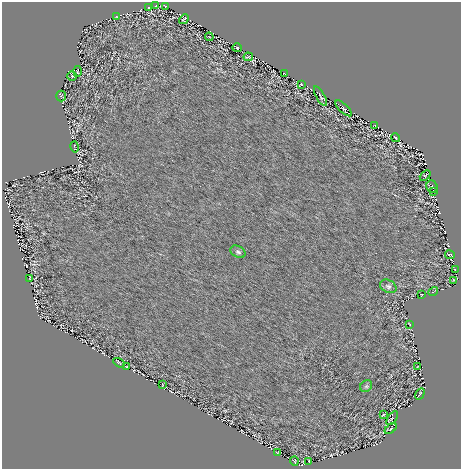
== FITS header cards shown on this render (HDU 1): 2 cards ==
NAXIS1  =                  459 / size of the n'th axis
NAXIS2  =                  467 / size of the n'th axis

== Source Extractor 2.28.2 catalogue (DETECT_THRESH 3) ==
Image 459 x 467 px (HDU 1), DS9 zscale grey, 1 PNG px = 1 image px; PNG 463 x 471 px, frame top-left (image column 1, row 467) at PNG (2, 2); each listed source drawn as its Kron ellipse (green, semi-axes under 4 px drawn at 4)
Background 0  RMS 3.1e-04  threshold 9.41e-04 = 3 sigma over >= 5 px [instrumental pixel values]
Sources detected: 42; all 42 listed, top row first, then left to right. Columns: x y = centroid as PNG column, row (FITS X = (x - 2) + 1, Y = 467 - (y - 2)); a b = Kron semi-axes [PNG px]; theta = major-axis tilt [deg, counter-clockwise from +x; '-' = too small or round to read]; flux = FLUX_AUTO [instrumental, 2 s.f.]
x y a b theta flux
156 6 2 2 - 0.01
165 6 4 2 - 0.015
149 7 3 2 - 0.02
117 17 3 2 - 0.014
184 19 5 2 - 0.021
209 37 4 2 - 0.015
237 48 4 4 - 0.018
248 57 5 3 - 0.023
78 71 5 2 - 0.018
284 74 4 2 - 0.013
72 76 4 4 - 0.029
301 84 4 2 - 0.012
61 96 5 5 - 0.026
320 96 11 3 -59 0.036
344 108 10 4 -43 0.046
375 125 2 2 - 0.0081
395 138 4 2 - 0.024
74 147 6 2 -76 0.012
425 175 6 3 42 0.0097
432 187 6 5 - 0.034
434 191 3 2 - 0.021
238 252 8 5 -28 0.044
450 255 5 2 - 0.023
455 269 3 2 - 0.017
30 279 3 2 - 0.014
453 281 4 2 - 0.011
388 286 9 6 -27 0.059
433 292 5 2 - 0.027
421 295 3 2 - 0.02
410 325 3 2 - 0.014
119 363 6 2 -30 0.022
127 367 3 2 - 0.012
418 367 3 2 - 0.02
162 385 3 2 - 0.0087
366 386 6 5 - 0.035
420 394 6 2 58 0.019
383 415 3 2 - 0.012
392 418 8 3 54 0.026
391 429 7 3 39 0.025
277 453 2 2 - 0.014
294 461 4 2 - 0.021
309 461 4 2 - 0.015